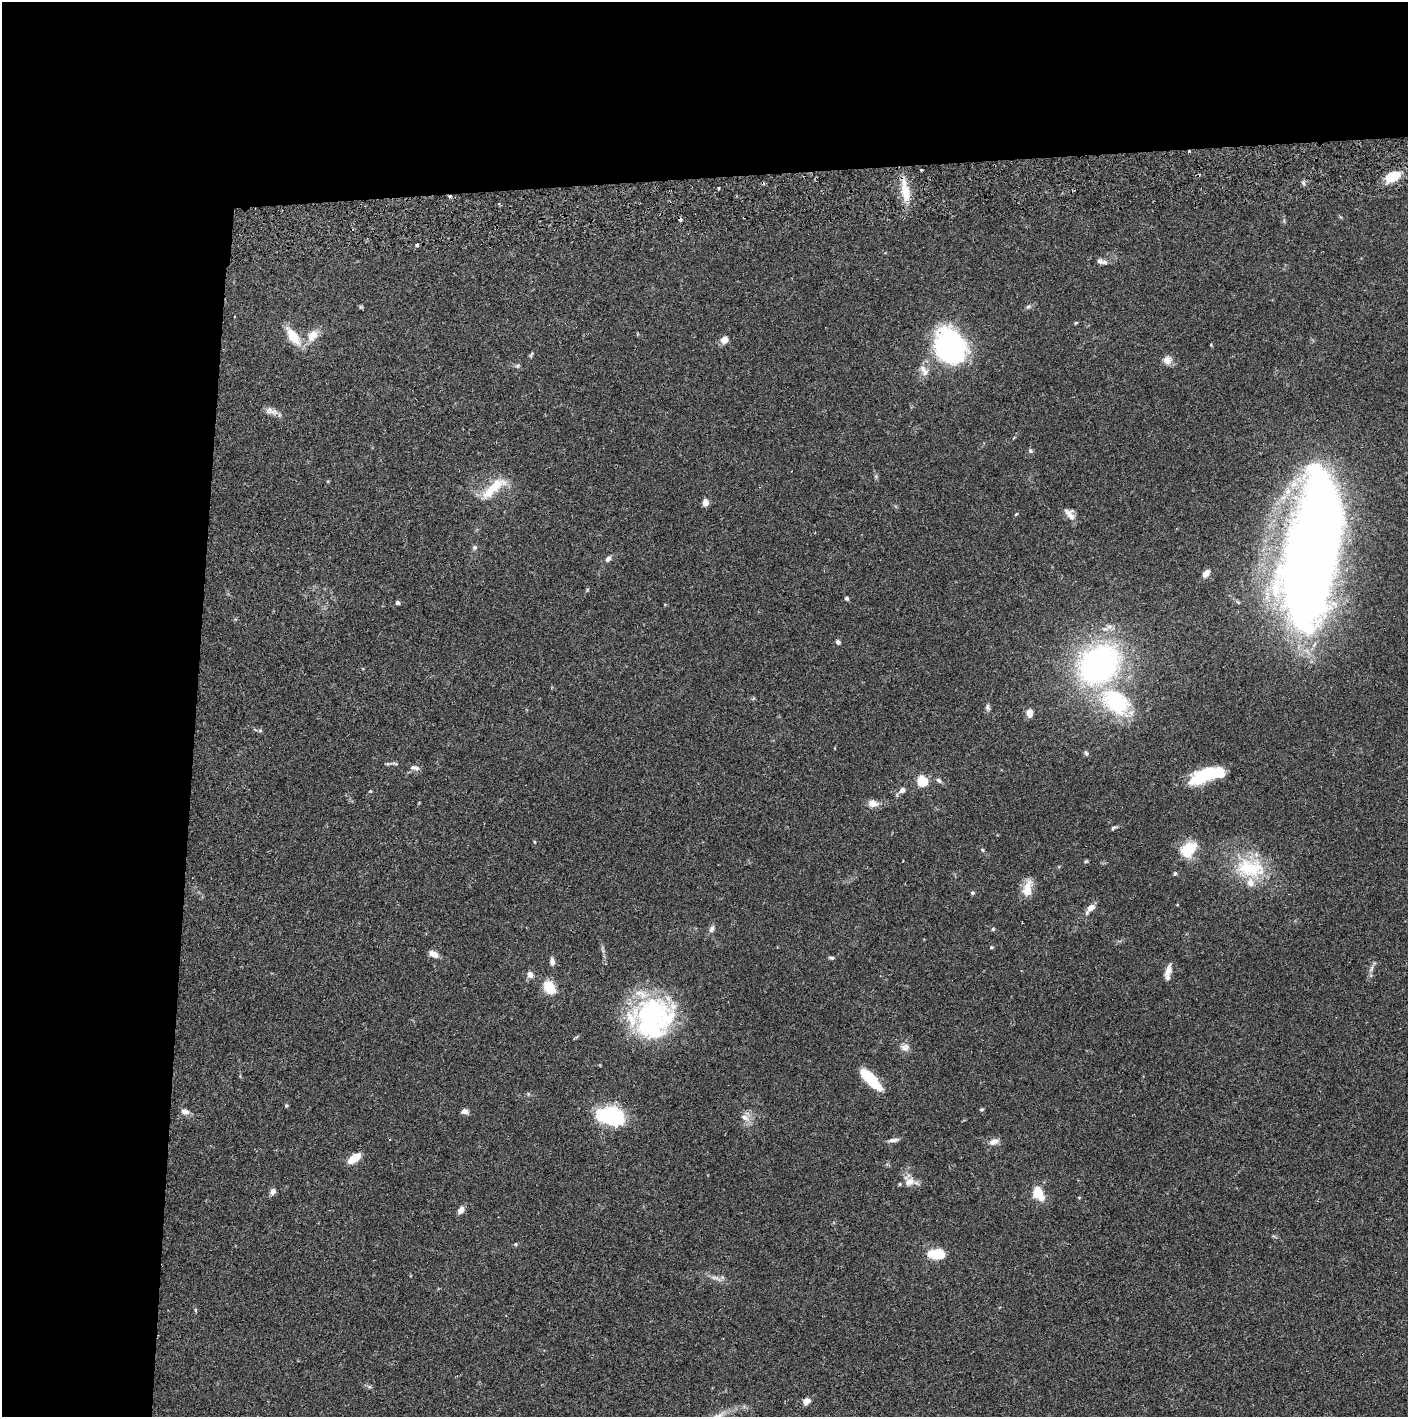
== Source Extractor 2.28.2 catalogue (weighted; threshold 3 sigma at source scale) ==
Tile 1 of 3 x 3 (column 1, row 1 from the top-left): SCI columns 4-1409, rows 2886-4300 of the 4229 x 4358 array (HDU 1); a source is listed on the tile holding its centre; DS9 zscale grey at full resolution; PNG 1410 x 1419 px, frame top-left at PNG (2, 2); no overlay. Shown black and unused: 24% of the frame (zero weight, under 2 of 3 exposures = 3% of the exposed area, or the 3 px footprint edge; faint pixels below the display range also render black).
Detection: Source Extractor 2.28.2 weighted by HDU 2 'WHT'; one run over the whole footprint, this tile lists its part. Background 0.0678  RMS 0.0049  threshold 0.0219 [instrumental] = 3 sigma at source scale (4.5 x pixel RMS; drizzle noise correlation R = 1.50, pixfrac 1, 0.05/0.05 arcsec/px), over >= 5 px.
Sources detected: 103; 4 inside a brighter object's white glare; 4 cosmic-ray / hot-pixel residue — not listed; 5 inside a brighter listed object's ellipse — not listed separately; the other 90 listed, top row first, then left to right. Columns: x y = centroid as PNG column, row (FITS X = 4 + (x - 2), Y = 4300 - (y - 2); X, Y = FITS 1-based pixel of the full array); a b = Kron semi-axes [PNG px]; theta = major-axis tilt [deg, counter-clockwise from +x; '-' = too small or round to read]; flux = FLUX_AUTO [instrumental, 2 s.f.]
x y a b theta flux
922 170 3 3 - 1.5
1392 177 14 8 26 13
1303 183 7 5 -88 1.1
719 188 3 2 - 0.46
905 191 32 10 -80 9.9
417 245 4 3 - 1.4
1099 261 10 8 -15 1.8
361 307 7 4 1 0.61
1028 307 8 5 30 1
1076 323 5 4 - 0.49
313 335 17 12 54 6.3
293 336 19 9 -54 12
724 340 8 7 - 4
1211 345 5 3 - 0.38
950 348 28 22 -61 120
531 354 9 4 62 0.76
1167 360 11 10 - 3.3
518 366 7 5 22 0.84
924 370 17 9 -57 3.4
271 411 18 8 -17 3.2
1030 451 6 5 - 1
876 476 6 4 73 0.68
493 488 41 12 41 13
705 502 7 6 - 3.2
1016 514 6 3 44 0.44
1070 514 16 9 -56 3.7
475 547 6 6 - 1
1316 551 140 48 80 660
608 559 8 5 53 1.8
1206 573 9 6 49 2.6
847 598 5 4 - 0.92
397 603 5 4 - 1
1109 627 8 8 - 2.3
838 642 6 5 - 1.1
1099 664 37 30 40 150
1116 702 40 25 -38 42
987 707 9 6 -71 1.2
1029 713 10 7 -89 3.5
260 731 6 4 0 0.63
1086 753 7 5 -47 1
395 763 9 3 -14 0.83
417 768 9 7 -53 1.6
1204 775 31 12 24 25
939 780 8 5 -33 1.2
922 781 5 5 - 40
902 790 9 7 44 1.9
370 791 4 4 - 0.44
873 803 14 9 -8 3.3
1113 828 8 4 23 0.87
535 842 5 3 - 0.38
1189 849 13 10 49 20
982 850 5 4 - 0.56
1086 861 6 3 19 0.55
1250 868 44 27 -7 29
1175 873 5 4 - 0.77
1027 888 22 11 78 6.7
972 893 6 4 0 0.7
1091 908 10 6 37 4
712 929 10 6 68 1.7
993 929 5 4 - 0.54
991 947 5 4 - 0.54
434 954 11 6 -27 3.4
831 958 7 4 -12 0.82
552 961 10 6 -86 1.9
1371 968 10 5 68 1.6
1168 970 17 7 71 3.8
530 975 8 7 - 2.6
549 987 13 9 -56 12
652 1015 51 38 56 75
905 1047 12 10 1 2.9
871 1079 25 8 -45 21
286 1105 5 5 - 0.67
982 1109 5 4 - 0.65
464 1111 8 6 -12 1.9
185 1112 10 7 -21 2.7
607 1116 25 19 -3 35
745 1117 12 8 -34 3.4
893 1140 14 4 5 1.9
994 1142 13 8 21 3
354 1158 13 6 35 9.8
909 1182 16 10 33 4.6
273 1191 7 5 54 2.3
1038 1193 13 9 -57 12
461 1210 9 6 57 2.7
515 1244 5 4 - 0.58
938 1254 14 9 0 14
716 1278 19 4 -23 2.3
195 1310 5 3 - 0.53
369 1387 6 5 - 0.83
806 1401 10 7 21 3
Overlapping masked pixels (flux is a lower limit): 1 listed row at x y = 1316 551